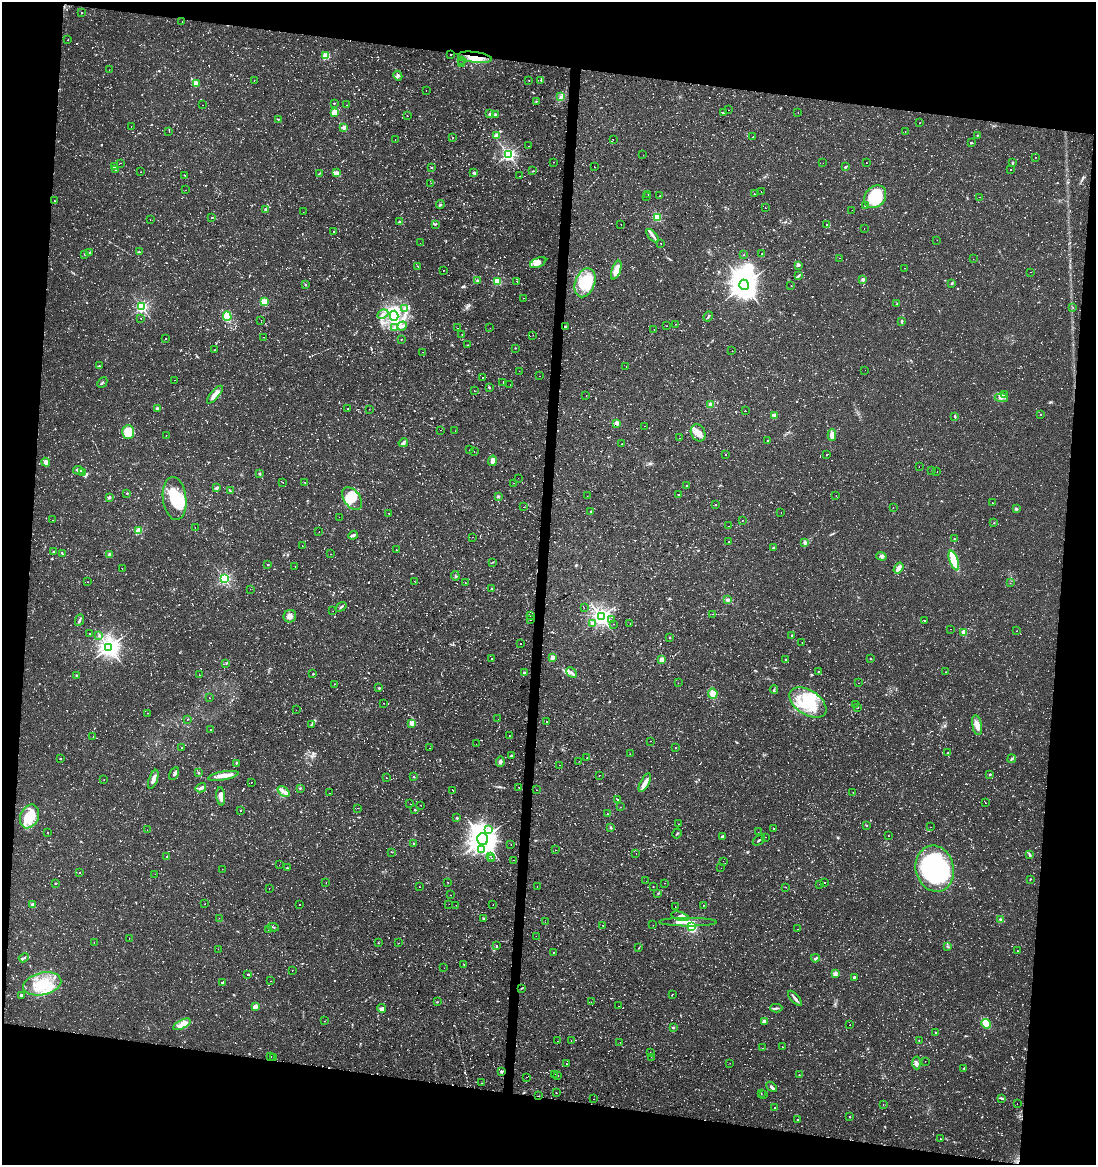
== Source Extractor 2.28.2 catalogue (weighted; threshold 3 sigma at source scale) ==
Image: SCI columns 284-4657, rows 1-4650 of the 4882 x 4662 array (HDU 1 of 3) = the unmasked area's bounding box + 8 px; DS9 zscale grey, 4 x 4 block average (1 PNG px = mean of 4 x 4 image px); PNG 1098 x 1167 px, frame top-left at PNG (2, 2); each listed source drawn as its Kron ellipse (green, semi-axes under 4 px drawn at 4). Shown black and unused: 18% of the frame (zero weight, under 2 of 3 exposures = <1% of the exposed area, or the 3 px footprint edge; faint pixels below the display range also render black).
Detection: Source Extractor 2.28.2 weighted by HDU 2 'WHT'. Background 0.0261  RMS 0.0038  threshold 0.0172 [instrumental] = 3 sigma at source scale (4.5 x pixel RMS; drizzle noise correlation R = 1.50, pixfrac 1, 0.0396/0.0396 arcsec/px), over >= 5 px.
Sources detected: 1792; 29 too faint to see at this stretch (4 x 4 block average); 9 inside a brighter object's white glare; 142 cosmic-ray / hot-pixel residue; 1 long thin detection or spike segment (spike, bleed or trail) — neither listed nor drawn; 24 coinciding with a brighter row at this scale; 41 inside a brighter listed object's ellipse — not listed separately; of the other 1546, all 500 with FLUX_AUTO >= 1.31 (the completeness limit of this list) listed and drawn (1046 fainter detections not listed), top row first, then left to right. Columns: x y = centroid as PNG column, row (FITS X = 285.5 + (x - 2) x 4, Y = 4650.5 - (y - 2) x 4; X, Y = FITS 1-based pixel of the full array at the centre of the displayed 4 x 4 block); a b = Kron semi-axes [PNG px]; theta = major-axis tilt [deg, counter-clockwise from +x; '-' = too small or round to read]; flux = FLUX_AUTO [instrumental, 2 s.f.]
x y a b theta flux
82 12 2 2 - 25
182 22 2 2 - 6.8
68 40 2 2 - 3.5
450 55 2 2 - 1.8
326 56 2 2 - 130
475 57 17 5 -8 41
462 60 2 2 - 1.8
462 63 2 2 - 2.6
109 70 2 2 - 2.8
398 76 5 3 - 4.8
254 80 2 2 - 2.3
529 80 2 2 - 1.7
541 80 2 2 - 1.7
196 84 2 2 - 79
426 90 2 2 - 1.9
561 97 2 2 - 7.1
536 101 2 2 - 1.3
334 103 2 2 - 1.6
203 105 2 2 - 3
346 105 2 2 - 2.3
729 110 2 2 - 4.5
334 112 2 2 - 81
798 112 2 2 - 5.9
723 113 3 2 - 3.2
490 114 4 4 - 5
495 114 3 2 - 2.6
407 116 2 2 - 1.6
278 119 3 2 - 1.5
919 123 2 2 - 1.3
131 126 2 2 - 6.4
344 127 4 3 - 6.9
169 131 2 2 - 4
905 132 2 2 - 1.6
977 135 2 2 - 1.6
496 136 2 2 - 52
452 137 2 2 - 3
753 137 2 2 - 6.4
613 139 2 2 - 1.9
395 140 2 2 - 3.8
971 143 4 2 - 1.7
528 146 2 2 - 1.7
508 154 2 2 - 690
643 155 2 2 - 2.8
1036 157 2 2 - 1.9
553 162 2 2 - 2
120 163 2 2 - 2
823 163 2 2 - 2.3
866 163 2 2 - 2
1013 163 3 2 - 2.6
114 167 2 2 - 46
594 167 2 2 - 1.5
845 167 2 2 - 2.5
431 168 2 2 - 1.7
116 170 2 2 - 4
1011 170 2 2 - 4.9
533 171 2 2 - 2.1
141 172 2 2 - 3.5
337 173 3 2 - 1.7
474 173 2 2 - 13
319 174 4 2 - 1.9
184 175 2 2 - 3.3
520 176 2 2 - 2.5
431 183 2 2 - 1.7
186 190 2 2 - 1.6
761 192 2 2 - 1.4
648 194 2 2 - 16
754 194 2 2 - 2.6
646 196 2 2 - 5.8
660 196 2 2 - 16
875 197 12 10 48 130
979 197 2 2 - 11
54 201 2 2 - 1.5
440 204 4 2 - 2.8
866 205 4 2 - 2.5
765 208 2 2 - 4
265 210 3 2 - 3.2
852 210 2 2 - 5.4
303 212 2 2 - 2.4
212 217 3 2 - 1.9
657 217 2 2 - 190
150 220 2 2 - 1.4
400 222 4 2 - 6.1
435 224 3 2 - 2
621 224 2 2 - 2.6
827 225 2 2 - 7.5
864 229 2 2 - 1.8
334 232 2 2 - 1.6
653 236 8 2 -49 7.2
937 240 2 2 - 3.4
420 243 2 2 - 1.5
661 243 2 2 - 5.5
90 252 2 2 - 6.4
139 252 3 2 - 2.2
85 254 2 2 - 1.7
762 254 2 2 - 1.4
744 255 2 2 - 5.2
840 258 2 2 - 1.4
973 259 2 2 - 1.9
538 263 8 4 24 13
799 265 4 2 - 3.6
418 266 3 2 - 1.8
905 268 2 2 - 2.1
443 270 2 2 - 1.3
616 270 10 4 70 28
1030 272 2 2 - 10
798 276 4 2 - 3.3
863 279 2 2 - 23
477 280 3 2 - 2.1
497 281 2 2 - 150
517 281 2 2 - 8.2
585 283 15 9 71 54
952 283 3 2 - 3.1
305 284 2 2 - 1.6
744 285 5 5 - 2800
791 286 2 2 - 2.8
523 298 2 2 - 2.1
264 302 2 2 - 110
897 304 3 2 - 1.5
142 307 2 2 - 480
1073 307 2 2 - 1.3
405 308 4 2 - 2.4
383 314 6 2 26 4.6
227 316 4 3 - 68
394 316 5 3 - 230
708 316 5 2 - 2.7
141 319 2 2 - 1.4
261 320 2 2 - 7.3
902 321 4 2 - 2.8
676 324 2 2 - 1.5
402 326 5 2 - 4.6
565 326 3 2 - 3.3
667 326 2 2 - 2
395 328 2 2 - 2.8
457 328 2 2 - 2.8
490 328 2 2 - 2.1
654 330 2 2 - 1.9
462 334 2 2 - 3.6
533 335 2 2 - 2.5
264 337 2 2 - 1.7
166 339 2 2 - 6.4
401 339 2 2 - 2.5
467 345 2 2 - 2.3
515 348 2 2 - 2
214 350 2 2 - 1.6
732 351 2 2 - 2.9
423 352 2 2 - 1.7
99 366 3 2 - 1.4
626 366 2 2 - 1.6
865 370 2 2 - 3.3
519 371 2 2 - 3.1
539 376 2 2 - 3.6
482 378 2 2 - 1.7
175 380 2 2 - 3.1
102 382 6 2 47 3.4
503 383 2 2 - 1.8
510 385 2 2 - 1.5
489 387 3 2 - 2.2
474 391 2 2 - 2.3
215 395 11 4 49 18
1004 395 2 2 - 1.5
586 396 2 2 - 1.4
1001 398 6 3 -4 6.8
710 405 2 2 - 53
157 409 4 2 - 4.9
348 409 2 2 - 2.2
369 409 2 2 - 3.2
745 411 2 2 - 4.6
1041 414 2 2 - 2.4
775 415 3 2 - 9.7
955 417 3 2 - 2.1
617 423 2 2 - 48
645 426 2 2 - 5.9
441 430 2 2 - 6.2
455 431 2 2 - 1.5
128 432 7 6 - 42
698 433 9 7 -64 19
166 435 2 2 - 3
832 435 6 3 89 18
680 438 2 2 - 2.1
768 440 2 2 - 5.8
403 443 5 3 - 4.8
622 444 2 2 - 2.3
469 450 2 2 - 1.9
474 451 2 2 - 1.5
726 454 2 2 - 7.9
826 455 2 2 - 1.8
493 461 5 3 - 12
46 462 5 4 - 12
919 467 2 2 - 4.1
78 470 5 3 - 5.5
932 471 2 2 - 1.8
83 472 2 2 - 1.7
937 472 2 2 - 4.5
260 474 3 2 - 2.5
518 478 2 2 - 1.5
282 482 2 2 - 2.4
305 482 2 2 - 3.1
514 483 2 2 - 1.4
686 485 2 2 - 1.5
216 488 4 2 - 4.3
231 491 3 2 - 1.9
127 493 2 2 - 1.7
678 495 2 2 - 3.1
836 495 2 2 - 2.2
587 496 2 2 - 2.9
109 497 2 2 - 5.6
498 497 3 2 - 2.3
175 498 21 11 -83 97
352 499 12 8 -53 50
992 503 2 2 - 3.7
716 505 2 2 - 1.9
523 507 2 2 - 2
893 508 2 2 - 2
1016 509 3 3 - 4
591 512 3 2 - 3.6
389 513 2 2 - 2.2
781 513 2 2 - 3.6
339 517 2 2 - 1.5
53 520 2 2 - 1.9
742 520 2 2 - 1.8
994 523 2 2 - 1.6
729 526 2 2 - 2.8
195 527 2 2 - 1.4
139 531 2 2 - 100
319 532 2 2 - 1.3
353 535 5 3 - 5.3
473 537 2 2 - 1.9
954 539 2 2 - 3.7
729 541 2 2 - 2.3
804 543 3 3 - 4.2
302 545 2 2 - 1.4
773 548 4 2 - 2
396 550 2 2 - 12
53 551 2 2 - 2.6
62 553 3 2 - 2.4
110 554 2 2 - 16
331 554 2 2 - 2.3
881 556 5 2 - 4.8
954 560 10 3 -71 99
493 562 2 2 - 1.7
268 565 2 2 - 3.8
295 566 2 2 - 2.3
899 568 6 3 55 15
122 569 2 2 - 4.6
455 576 5 2 - 2.2
224 579 2 2 - 470
87 582 2 2 - 3.1
415 582 2 2 - 1.8
465 582 2 2 - 1.4
1010 583 2 2 - 1.3
250 589 2 2 - 8.1
492 589 2 2 - 1.6
728 600 4 3 - 5.7
341 607 6 2 37 3
584 608 2 2 - 1.5
333 611 2 2 - 1.9
712 614 2 2 - 4.4
290 616 6 6 - 11
530 616 2 2 - 2.4
601 617 3 3 - 1200
79 620 6 2 66 4.7
530 620 2 2 - 26
611 620 2 2 - 2.7
924 621 2 2 - 2.1
592 623 4 3 - 4
613 624 2 2 - 2
630 624 2 2 - 2.9
951 629 2 2 - 1.6
1017 631 2 2 - 1.3
964 632 2 2 - 71
89 634 2 2 - 6.8
99 636 3 2 - 1.4
792 636 2 2 - 3.3
670 638 3 2 - 1.8
802 643 2 2 - 1.5
520 644 2 2 - 3.9
109 647 4 3 - 1500
491 658 2 2 - 1.9
552 658 2 2 - 39
870 658 3 2 - 1.7
786 659 2 2 - 2
662 660 2 2 - 54
226 663 2 2 - 3.2
818 671 2 2 - 1.5
945 672 2 2 - 2.1
524 673 2 2 - 5
571 673 6 3 -43 7.5
313 674 2 2 - 3
199 675 2 2 - 3.8
76 676 2 2 - 2.8
678 683 2 2 - 1.7
858 683 2 2 - 1.5
334 684 2 2 - 4.6
379 688 2 2 - 7.7
774 689 4 2 - 2.4
713 694 5 4 - 17
209 698 2 2 - 1.6
808 702 20 12 -33 98
383 703 2 2 - 1.3
856 704 2 2 - 1.3
857 707 2 2 - 1.3
296 710 2 2 - 1.6
147 713 2 2 - 1.4
498 719 2 2 - 1.5
187 720 2 2 - 1.9
547 721 2 2 - 1.4
412 723 2 2 - 57
312 724 3 2 - 3.1
977 725 10 4 -79 17
210 730 2 2 - 3.1
509 735 2 2 - 1.9
93 737 2 2 - 2.7
651 741 2 2 - 2.3
476 744 2 2 - 1.4
182 748 2 2 - 4.7
429 748 2 2 - 1.8
675 748 2 2 - 3
948 753 2 2 - 3.7
630 754 2 2 - 2.1
511 756 3 2 - 2.2
587 758 2 2 - 1.9
60 759 2 2 - 1.4
1012 759 4 2 - 3.4
579 761 2 2 - 1.5
500 762 5 3 - 4.7
236 763 2 2 - 3
560 765 2 2 - 1.3
174 773 7 2 61 4.7
199 773 2 2 - 3.1
990 774 2 2 - 6.2
599 775 2 2 - 6.2
223 776 15 4 10 19
414 777 2 2 - 3.6
386 778 2 2 - 2.5
153 779 10 3 71 12
104 780 2 2 - 2.3
251 782 2 2 - 2.9
645 783 10 3 61 19
519 787 2 2 - 14
201 788 5 3 - 5.5
300 788 2 2 - 2.1
452 790 2 2 - 3.1
537 790 2 2 - 1.6
284 792 7 3 -42 10
853 792 2 2 - 3.2
330 793 2 2 - 1.5
221 796 9 3 -85 17
617 799 3 2 - 1.8
985 803 2 2 - 1.5
410 804 2 2 - 16
421 805 2 2 - 2.7
621 807 2 2 - 3.6
358 808 2 2 - 4.5
415 810 2 2 - 1.8
241 811 2 2 - 4.3
607 814 2 2 - 11
29 816 12 9 65 37
457 818 2 2 - 6.9
678 824 2 2 - 3.4
866 825 2 2 - 1.7
611 827 3 2 - 2.2
931 827 2 2 - 2.6
774 828 2 2 - 1.6
147 830 2 2 - 1.3
489 830 2 2 - 2.3
47 832 2 2 - 4.2
758 832 2 2 - 2.1
677 833 5 2 - 2.3
888 836 2 2 - 9.8
723 837 4 2 - 6.8
766 837 2 2 - 2.7
483 839 5 5 - 2700
759 840 7 2 36 2.5
413 843 2 2 - 18
511 845 2 2 - 1.4
481 849 2 2 - 4.5
555 850 2 2 - 2.3
391 852 2 2 - 2.3
636 854 2 2 - 1.5
1030 855 4 2 - 3.3
167 856 2 2 - 4
490 856 2 2 - 1.7
492 858 2 2 - 1.7
514 860 2 2 - 1.5
723 861 2 2 - 1.5
279 865 2 2 - 1.5
287 868 2 2 - 1.7
721 868 2 2 - 2.5
222 869 2 2 - 10
935 869 23 19 -76 390
80 873 2 2 - 4.6
155 874 2 2 - 1.4
1030 879 2 2 - 1.4
646 881 2 2 - 1.3
448 882 2 2 - 3.4
55 883 2 2 - 3.5
326 883 2 2 - 2
665 883 2 2 - 1.7
824 883 2 2 - 4.3
819 884 2 2 - 1.4
537 886 2 2 - 2.2
653 886 2 2 - 1.7
419 887 2 2 - 1.4
785 887 2 2 - 9.1
269 888 2 2 - 3.7
658 893 3 2 - 1.8
451 895 2 2 - 2.1
205 904 2 2 - 2
299 904 2 2 - 2.3
449 904 2 2 - 1.4
493 904 2 2 - 2.8
33 905 4 3 - 7.9
456 905 2 2 - 1.5
703 905 2 2 - 3
675 906 2 2 - 2.9
680 916 9 4 -15 12
219 918 2 2 - 1.3
483 918 3 2 - 1.6
1000 920 3 3 - 3.5
545 922 2 2 - 1.4
688 922 29 4 0 25
603 925 2 2 - 2.7
653 925 2 2 - 2.8
273 927 6 2 -11 3.3
692 927 2 2 - 290
798 929 2 2 - 1.6
268 930 2 2 - 1.8
536 936 2 2 - 1.7
129 938 2 2 - 1.9
94 942 2 2 - 2.5
378 943 2 2 - 2.3
399 943 2 2 - 3.6
497 945 2 2 - 1.8
948 947 3 2 - 2.5
639 948 2 2 - 1.4
218 949 2 2 - 1.6
1017 951 2 2 - 3.6
553 952 2 2 - 1.6
24 958 5 2 - 4.1
815 958 4 2 - 3.8
464 965 2 2 - 1.5
444 968 2 2 - 2.2
292 971 2 2 - 7.8
835 974 3 2 - 3.1
247 975 2 2 - 5.7
854 977 3 2 - 2.4
271 981 2 2 - 1.6
222 983 3 2 - 4.1
42 984 19 11 13 80
522 988 3 2 - 1.6
672 994 2 2 - 2.2
21 995 3 3 - 4.7
795 998 9 2 -49 7.6
437 1002 2 2 - 1.6
591 1002 2 2 - 1.5
619 1006 2 2 - 1.9
255 1007 2 2 - 43
381 1008 4 3 - 4.6
776 1008 6 2 1 3.6
325 1021 2 2 - 3.6
764 1021 2 2 - 29
182 1024 9 4 27 28
986 1024 5 4 - 27
850 1025 2 2 - 1.9
673 1027 2 2 - 9.2
936 1033 2 2 - 1.7
558 1041 2 2 - 3.6
571 1041 2 2 - 1.8
919 1041 3 2 - 1.6
620 1042 2 2 - 2
782 1047 2 2 - 3.6
762 1048 2 2 - 3.3
650 1052 2 2 - 2.7
271 1057 2 2 - 3.8
651 1057 2 2 - 1.8
273 1058 2 2 - 2
925 1061 2 2 - 3.3
730 1063 2 2 - 2
916 1063 6 3 -86 6.6
566 1064 2 2 - 2.4
964 1068 3 2 - 2
501 1072 3 2 - 2.7
554 1074 2 2 - 1.9
558 1075 2 2 - 2.2
799 1075 2 2 - 1.6
526 1077 2 2 - 1.9
481 1083 2 2 - 1.4
771 1087 6 3 -45 5.6
556 1093 2 2 - 1.4
761 1093 2 2 - 1.5
764 1095 2 2 - 1.4
539 1096 3 2 - 1.4
1002 1098 2 2 - 1.6
594 1099 2 2 - 1.3
1017 1103 2 2 - 5.3
883 1104 2 2 - 4.4
775 1108 2 2 - 1.5
849 1117 2 2 - 2.6
798 1120 2 2 - 1.6
941 1139 2 2 - 1.7
Overlapping masked pixels (flux is a lower limit): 3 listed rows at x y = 475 57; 565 326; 539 1096
Diffuse or blended objects may show on this block-average render without a row.